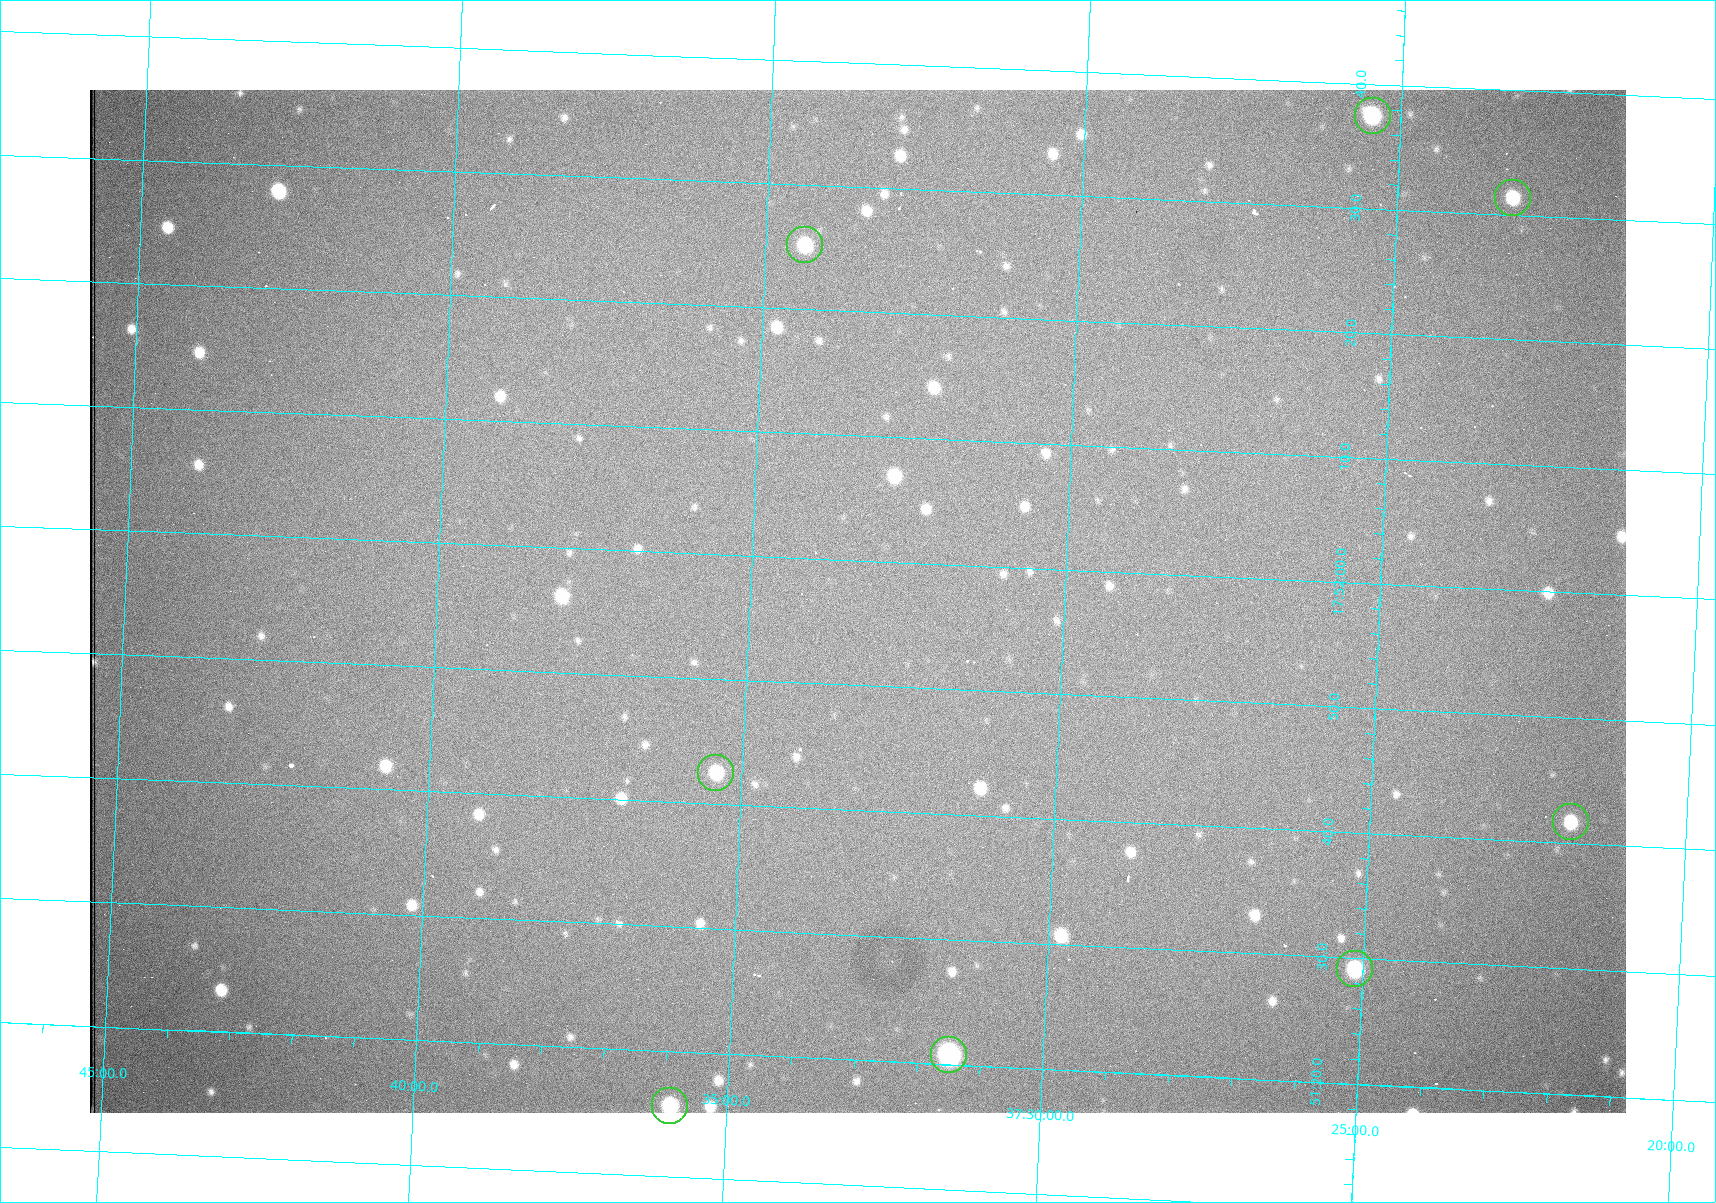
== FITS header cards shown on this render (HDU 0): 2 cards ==
NAXIS1  =                 1536 /fastest changing axis
NAXIS2  =                 1023 /next to fastest changing axis

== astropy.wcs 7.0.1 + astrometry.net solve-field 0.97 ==
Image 1536 x 1023 px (HDU 0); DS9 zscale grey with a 90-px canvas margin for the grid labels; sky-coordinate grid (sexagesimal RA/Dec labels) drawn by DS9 from the SOLVED WCS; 8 Tycho-2 reference stars matched to detected sources circled (green)
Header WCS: RA---TAN/DEC--TAN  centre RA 17:51:57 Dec +37:33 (267.99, +37.55 deg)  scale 0.958 arcsec/px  FOV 24.5' x 16.3'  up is +87 deg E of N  parity flipped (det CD > 0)
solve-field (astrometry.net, Tycho-2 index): VERIFIED the header's WCS against the Tycho-2 star catalogue (8 matches, 0 conflicts) and refined it, rather than solving blind
Solved WCS: RA---TAN-SIP/DEC--TAN-SIP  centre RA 17:51:57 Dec +37:33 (267.99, +37.55 deg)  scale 0.956 arcsec/px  FOV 24.5' x 16.3'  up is +87 deg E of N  parity flipped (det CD > 0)
The solver's refit moves the header's centre by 0.8 arcsec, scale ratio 0.9978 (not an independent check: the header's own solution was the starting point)
Tycho-2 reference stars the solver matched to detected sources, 8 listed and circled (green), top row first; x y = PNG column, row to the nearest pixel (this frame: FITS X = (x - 90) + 1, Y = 1023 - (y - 90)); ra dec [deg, ICRS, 3 dp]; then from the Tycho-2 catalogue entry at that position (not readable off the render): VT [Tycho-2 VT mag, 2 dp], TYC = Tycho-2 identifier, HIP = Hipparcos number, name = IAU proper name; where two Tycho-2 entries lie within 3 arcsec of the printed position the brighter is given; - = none
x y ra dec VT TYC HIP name
1373 116 268.156 +37.424 11.25 2620-712-1 - -
1513 198 268.131 +37.386 12.62 2620-526-1 - -
805 245 268.105 +37.573 11.82 3089-995-1 - -
716 773 267.927 +37.590 11.84 3089-1137-1 - -
1571 822 267.924 +37.364 11.94 2620-391-1 - -
1355 969 267.871 +37.419 11.35 2620-812-1 - -
949 1055 267.836 +37.525 9.96 3089-889-1 - -
670 1106 267.815 +37.598 11.54 3089-1081-1 - -